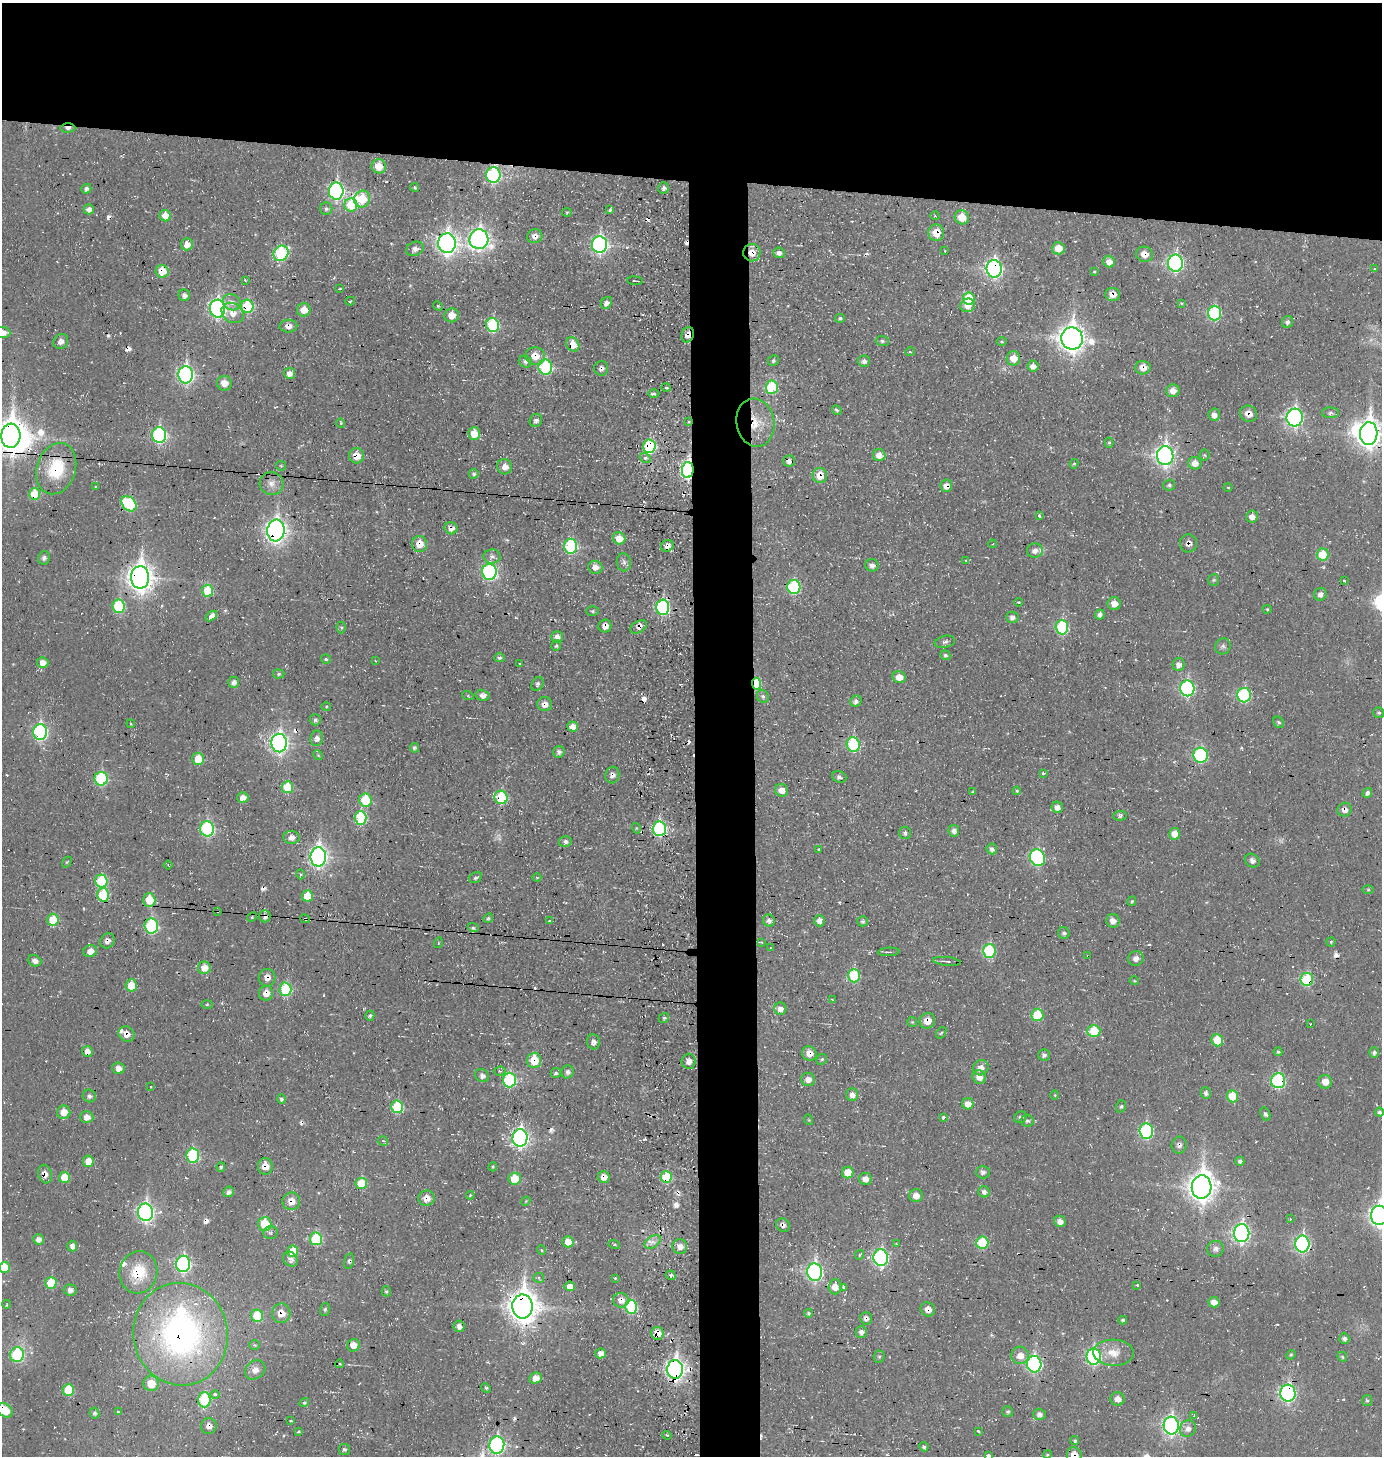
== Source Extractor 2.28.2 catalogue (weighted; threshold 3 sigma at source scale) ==
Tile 2 of 3 x 3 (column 2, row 1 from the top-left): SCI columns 1544-2923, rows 2910-4363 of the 4453 x 4369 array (HDU 1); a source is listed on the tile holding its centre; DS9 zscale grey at full resolution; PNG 1384 x 1458 px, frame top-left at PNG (2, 3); each listed source drawn as its Kron ellipse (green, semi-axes under 4 px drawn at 4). Shown black and unused: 16% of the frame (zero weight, under 3 of 4 exposures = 3% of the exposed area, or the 3 px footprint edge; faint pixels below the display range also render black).
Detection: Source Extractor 2.28.2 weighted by HDU 2 'WHT'; one run over the whole footprint, this tile lists its part. Background -0.0732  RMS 0.011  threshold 0.0482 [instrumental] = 3 sigma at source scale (4.5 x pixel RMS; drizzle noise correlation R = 1.50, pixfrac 1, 0.05/0.05 arcsec/px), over >= 5 px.
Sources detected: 495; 2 too faint to see at this stretch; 2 inside a brighter object's white glare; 40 cosmic-ray / hot-pixel residue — neither listed nor drawn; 6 inside a brighter listed object's ellipse — not listed separately; the other 445 listed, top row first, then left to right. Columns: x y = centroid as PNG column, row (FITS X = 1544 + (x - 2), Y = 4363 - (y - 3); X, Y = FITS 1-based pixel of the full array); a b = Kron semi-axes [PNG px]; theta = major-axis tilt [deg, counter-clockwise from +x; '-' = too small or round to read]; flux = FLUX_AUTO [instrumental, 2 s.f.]
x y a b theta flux
68 128 7 4 0 4.7
379 166 7 7 - 16
493 175 8 7 - 160
415 187 4 4 - 1.6
664 188 6 5 - 3.8
86 189 5 4 - 3.4
336 191 8 7 - 240
362 199 8 8 - 31
351 205 6 6 - 38
89 209 5 5 - 6.4
326 209 6 6 - 2.6
610 210 4 3 - 2.4
567 212 4 4 - 1.3
165 216 6 5 - 15
935 216 5 3 - 1.1
962 217 7 7 - 20
936 233 8 8 - 16
535 236 7 7 - 7
479 239 10 9 - 450
447 243 10 9 - 580
187 244 6 6 - 10
600 245 8 7 - 260
1058 248 6 6 - 16
415 249 9 7 23 5.6
945 251 3 2 - 0.75
281 253 8 7 - 96
752 253 8 8 - 12
779 253 6 5 - 5.4
1145 254 8 7 - 12
1109 262 6 6 - 8.6
1175 263 8 7 - 250
994 269 8 7 - 290
1375 269 3 3 - 1.2
162 271 6 6 - 22
1094 272 4 3 - 1.3
245 280 3 2 - 2.3
635 281 8 2 -4 2.1
340 289 3 2 - 1.8
1113 294 7 6 - 9.9
184 295 6 5 - 4.8
969 298 6 6 - 42
350 301 5 3 - 1.6
232 302 9 7 -31 7.1
606 303 6 5 - 5.5
1181 303 4 3 - 1.3
968 305 7 6 - 11
247 306 6 6 - 63
438 306 5 4 - 1.3
217 309 9 7 -87 330
304 310 7 6 - 13
233 313 12 9 -36 11
1215 313 7 6 - 100
452 315 7 7 - 13
840 318 5 4 - 2.2
1287 322 6 5 - 3.6
492 325 7 6 - 80
288 326 9 6 0 6.1
3 332 7 5 -6 8
688 335 8 6 73 8.1
1072 338 11 10 - 1000
61 341 8 7 - 6.8
882 341 6 5 - 2.3
1002 342 5 3 - 1.1
573 344 7 6 - 17
910 352 5 3 - 1.1
535 356 10 9 - 15
1013 358 7 7 - 13
773 361 6 5 - 2.3
864 361 6 5 - 4.4
525 362 7 5 -29 3.2
1033 366 5 5 - 6.4
545 367 7 6 - 100
601 368 7 7 - 4.2
1143 368 7 7 - 11
289 373 5 5 - 6.9
186 375 8 7 - 290
224 383 7 7 - 11
772 387 6 6 - 67
666 388 5 3 - 1.1
1173 391 6 6 - 9
654 394 5 3 - 1.9
837 410 5 4 - 2.3
1330 413 8 5 0 3
1249 414 9 8 - 9.8
1214 415 6 5 - 5.8
1295 418 9 8 - 280
536 420 7 6 - 3.4
688 421 4 3 - 2.1
341 423 5 4 - 1.4
755 423 24 19 -79 31
474 434 6 6 - 19
1369 434 11 8 87 1000
159 435 8 7 - 180
11 436 12 9 86 1800
1109 443 5 4 - 1.6
649 446 7 6 - 98
879 455 6 6 - 9.5
1204 455 5 5 - 1.5
357 456 8 7 - 15
1165 456 9 8 - 440
645 458 5 5 - 2.2
789 461 6 5 - 5.4
1195 463 6 6 - 9.9
1074 464 5 4 - 1.4
281 466 5 4 - 1.2
505 467 7 7 - 9.4
56 469 26 19 72 53
688 470 8 6 87 290
474 474 5 5 - 2.9
820 475 7 7 - 16
272 483 12 11 - 8.8
1169 485 6 5 - 2.5
95 486 3 2 - 1.6
946 486 6 5 - 7.9
1228 487 4 3 - 0.82
34 494 6 5 - 34
129 504 8 6 -45 79
1039 516 3 3 - 2.7
1252 517 6 6 - 7.6
451 528 6 6 - 6.8
276 530 11 8 83 580
619 538 6 6 - 14
1188 543 9 8 - 5.8
419 544 8 7 - 16
992 544 4 3 - 0.77
570 546 7 6 - 120
667 546 6 5 - 5.5
1035 550 8 7 - 6.8
1323 554 6 6 - 29
492 556 8 7 - 4.4
44 558 6 6 - 3.1
965 560 3 3 - 2.7
624 562 9 7 -83 4.1
872 565 6 6 - 5.3
595 567 7 6 - 7.3
489 572 8 7 - 200
140 577 11 9 -90 1100
1214 580 5 5 - 1.7
1344 581 3 3 - 2.9
794 587 7 6 - 93
207 591 6 5 - 41
1320 594 6 6 - 4.7
1018 602 4 3 - 1.4
1114 604 6 6 - 9.1
119 606 7 6 - 63
663 607 7 6 - 150
1267 609 4 3 - 1.3
592 611 6 5 - 1.8
1100 614 5 4 - 4.6
211 616 6 4 37 11
1012 617 6 5 - 4.6
605 626 6 6 - 7.2
341 627 6 4 -89 1.8
639 627 9 5 31 5
1062 627 7 6 - 90
557 637 5 5 - 5.6
945 642 10 6 11 3.3
556 646 5 5 - 2
1223 646 8 7 - 3.5
945 655 5 4 - 2
499 658 5 4 - 2.5
326 659 5 5 - 1.6
376 661 3 2 - 0.76
43 662 6 5 - 7.6
520 663 3 2 - 1.4
1179 665 6 6 - 6.5
279 674 6 4 5 2
899 677 6 6 - 11
234 682 5 5 - 5
538 684 7 5 59 2.5
756 684 6 4 -86 47
1187 688 8 7 - 160
483 695 7 5 -14 6.5
1244 695 7 7 - 92
468 696 6 3 -18 1.4
763 697 7 5 -60 2.5
856 701 6 5 - 4.4
545 704 7 7 - 8.2
326 706 5 3 - 1.2
1379 713 5 5 - 2
315 720 5 5 - 2.5
1279 722 6 5 - 2.2
131 724 4 3 - 0.93
573 727 5 5 - 11
40 732 8 7 - 190
317 738 8 6 81 5.4
279 743 9 8 - 390
853 744 7 6 - 93
414 748 5 4 - 2.5
559 752 6 5 - 3.5
318 755 5 4 - 1.4
1201 755 7 7 - 120
198 759 6 6 - 23
1043 773 3 3 - 2.3
612 775 8 7 - 5.2
839 777 7 5 -19 3.1
101 779 7 6 - 87
287 787 6 5 - 34
781 790 7 6 - 9.5
1017 791 4 4 - 1.2
972 792 3 3 - 1.1
1367 793 5 4 - 3.3
243 797 5 5 - 9
501 797 7 6 - 64
365 800 7 6 - 39
1057 807 6 5 - 8
1345 810 7 6 - 5.9
1120 816 7 5 4 2.5
361 818 7 6 - 66
636 828 5 3 - 1
207 829 7 7 - 130
659 829 7 6 - 140
954 831 6 5 - 5
905 833 6 6 - 3.1
1175 834 6 5 - 11
291 837 8 6 -5 7
565 842 6 5 - 4.3
818 849 4 3 - 1.1
992 849 5 5 - 4.2
318 857 9 8 - 410
1037 858 8 7 - 140
1252 861 8 6 -36 4.9
67 862 6 4 59 1.4
168 865 4 3 - 0.83
300 874 5 3 - 1.8
537 877 4 3 - 1.1
476 878 7 5 30 2.3
101 881 6 6 - 60
1368 890 6 4 0 1.2
103 895 6 6 - 42
307 896 6 5 - 20
149 900 6 6 - 25
1132 901 5 4 - 1.6
218 911 3 2 - 1.5
265 916 6 5 - 5.4
252 917 5 4 - 1.4
488 918 5 4 - 1.7
305 919 5 3 - 1.2
53 920 6 5 - 34
549 921 4 3 - 1.1
769 921 6 5 - 4.4
819 921 6 5 - 5.9
862 921 5 5 - 2.2
1113 921 7 6 - 8.3
151 926 7 6 - 100
473 927 5 3 - 1.7
1064 933 6 5 - 3.1
107 941 8 6 57 5
761 942 4 3 - 1.4
1331 942 4 4 - 1.6
438 943 5 3 - 0.98
770 948 4 2 - 0.83
90 951 7 6 - 8.3
989 951 7 6 - 86
889 952 11 2 3 1.9
1088 956 3 2 - 0.86
1136 958 8 7 - 6.1
35 961 7 5 -22 5.7
946 961 14 3 -5 2.4
204 968 6 6 - 14
854 976 7 6 - 64
267 978 9 8 - 7.7
1307 979 6 6 - 69
1134 981 4 4 - 1
131 985 6 5 - 22
285 989 7 6 - 64
266 993 7 7 - 11
832 999 3 2 - 0.68
207 1004 5 4 - 1.2
780 1009 6 6 - 5.8
1037 1015 6 6 - 39
370 1016 5 4 - 2.9
664 1018 5 4 - 1.7
927 1021 8 7 - 13
912 1022 5 5 - 1.4
1310 1024 3 2 - 0.87
1094 1031 6 6 - 39
941 1033 6 3 53 1.2
127 1034 8 7 - 8.2
1217 1040 6 5 - 25
593 1042 7 6 - 5
87 1051 5 5 - 7.9
1278 1052 4 4 - 1.7
1374 1052 5 5 - 2.8
809 1053 7 7 - 9.3
1044 1055 5 5 - 3.2
822 1059 6 5 - 1.8
534 1060 7 7 - 29
689 1061 7 7 - 5.7
118 1068 6 5 - 7.5
981 1068 8 7 - 9.2
500 1071 6 4 6 2.7
568 1072 6 6 - 3.6
556 1073 5 5 - 2.5
482 1076 7 6 - 4.3
979 1077 7 6 - 9.4
808 1079 7 6 - 6.5
509 1080 7 6 - 99
1278 1081 7 7 - 130
1325 1082 7 6 - 9.9
151 1087 3 2 - 0.99
1206 1093 6 5 - 3.2
852 1095 6 6 - 6.7
1055 1095 5 3 - 0.86
89 1096 7 6 - 3.4
1232 1096 6 6 - 28
281 1099 5 4 - 2.8
968 1104 6 5 - 9.8
1121 1106 6 4 72 1.9
397 1107 6 6 - 61
64 1112 7 6 - 12
1379 1112 4 4 - 2.7
1265 1114 7 4 -66 2.4
87 1117 6 6 - 8.5
943 1117 4 3 - 5.1
1020 1117 6 5 - 3.3
809 1120 5 3 - 1
1027 1121 6 5 - 2.7
1146 1131 8 7 - 140
520 1138 9 7 85 330
383 1141 5 5 - 2
1179 1145 8 7 - 4.5
193 1155 7 6 - 90
88 1161 5 5 - 13
1240 1161 4 4 - 3.2
265 1166 8 7 - 13
221 1167 5 4 - 2
493 1167 4 3 - 1.3
848 1172 6 6 - 17
983 1172 7 6 - 3.5
45 1174 9 6 -71 7
64 1177 5 5 - 21
604 1177 6 6 - 8.6
666 1177 6 5 - 49
515 1179 6 6 - 26
865 1179 6 6 - 7
361 1183 6 5 - 33
1202 1187 12 10 84 1200
228 1192 5 5 - 3.7
984 1192 6 5 - 4.7
470 1195 4 3 - 1.2
916 1196 7 6 - 8.8
426 1198 8 7 - 12
291 1201 9 8 - 13
526 1201 5 3 - 1
145 1212 9 7 -88 330
1379 1215 10 8 -90 500
1290 1219 4 3 - 0.89
1060 1221 6 5 - 7.7
265 1224 7 6 - 29
783 1225 7 6 - 4.2
270 1233 7 6 - 2.8
1242 1233 9 7 88 310
38 1239 5 5 - 6.1
316 1239 6 6 - 64
568 1242 5 5 - 14
652 1242 9 6 34 5.5
982 1243 6 6 - 49
614 1244 6 4 -17 1.5
897 1244 3 3 - 1.3
1302 1244 8 7 - 210
72 1246 5 5 - 6.4
680 1246 7 7 - 8.6
1216 1249 8 7 - 4.5
541 1250 5 3 - 1.1
293 1251 6 5 - 23
859 1255 5 4 - 1.8
881 1258 8 7 - 210
291 1259 8 6 -50 5
349 1261 8 4 78 2.8
183 1264 8 7 - 180
4 1267 5 5 - 25
138 1272 21 19 77 38
815 1272 8 7 - 270
671 1275 5 4 - 2.9
539 1278 5 5 - 1.9
615 1278 3 3 - 0.92
51 1283 6 5 - 31
1137 1285 3 3 - 7.1
570 1286 5 5 - 7.7
835 1287 7 6 - 12
844 1287 4 3 - 6.8
70 1290 6 5 - 4.4
386 1291 5 4 - 2
621 1300 8 7 - 8.8
1214 1302 5 5 - 8.6
7 1304 4 3 - 0.83
522 1306 12 10 -90 1600
631 1307 6 6 - 81
325 1309 6 5 - 2.2
928 1309 7 7 - 8.6
281 1313 10 9 - 14
809 1313 4 4 - 2
257 1316 6 6 - 34
866 1318 6 6 - 4.6
1123 1320 4 4 - 2.1
459 1326 6 5 - 6.2
861 1332 6 5 - 4.8
657 1333 6 6 - 16
181 1334 51 47 -80 350
1344 1339 5 5 - 3.5
254 1345 5 4 - 1.6
353 1345 6 6 - 11
600 1353 5 5 - 8.7
1114 1353 20 13 -2 17
17 1355 7 7 - 78
1020 1355 9 8 - 12
1291 1355 5 4 - 1.3
879 1357 6 5 - 1.8
1094 1357 8 7 - 190
1342 1357 5 4 - 1.7
340 1364 4 3 - 1.1
1034 1364 8 7 - 180
675 1369 9 8 - 480
255 1370 11 9 36 7.5
535 1378 6 5 - 6.9
151 1383 8 7 - 19
486 1388 5 4 - 1.7
68 1390 6 5 - 35
1288 1393 8 7 - 230
215 1395 4 4 - 4.3
1117 1399 7 6 - 7.5
204 1400 7 6 - 72
1367 1400 5 5 - 1.9
304 1403 5 4 - 2.2
5 1410 8 6 -41 25
118 1411 3 3 - 2.5
1008 1411 5 5 - 2.2
95 1413 5 4 - 3
1039 1414 6 5 - 4.9
1194 1415 3 3 - 0.88
291 1421 3 3 - 2.5
209 1426 8 7 - 6.2
1171 1426 9 7 -87 320
1188 1428 8 7 - 6.8
978 1431 3 3 - 4.1
299 1432 3 3 - 2.6
667 1435 4 3 - 1.7
1075 1441 4 4 - 2.1
497 1445 8 7 - 200
924 1447 5 4 - 2.2
344 1449 5 5 - 2.3
1047 1455 4 3 - 1.1
1074 1455 7 7 - 14
988 1456 4 3 - 8.4
Overlapping masked pixels (flux is a lower limit): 87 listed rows (the first 20) at x y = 68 128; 493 175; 336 191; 351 205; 89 209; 936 233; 535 236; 447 243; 752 253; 1145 254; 1175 263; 994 269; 162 271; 1113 294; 247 306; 288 326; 688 335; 573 344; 535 356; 601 368
Isophote crosses this tile's border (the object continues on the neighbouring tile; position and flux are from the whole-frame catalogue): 8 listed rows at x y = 3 332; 1369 434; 11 436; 1379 1215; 4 1267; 5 1410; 1074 1455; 988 1456